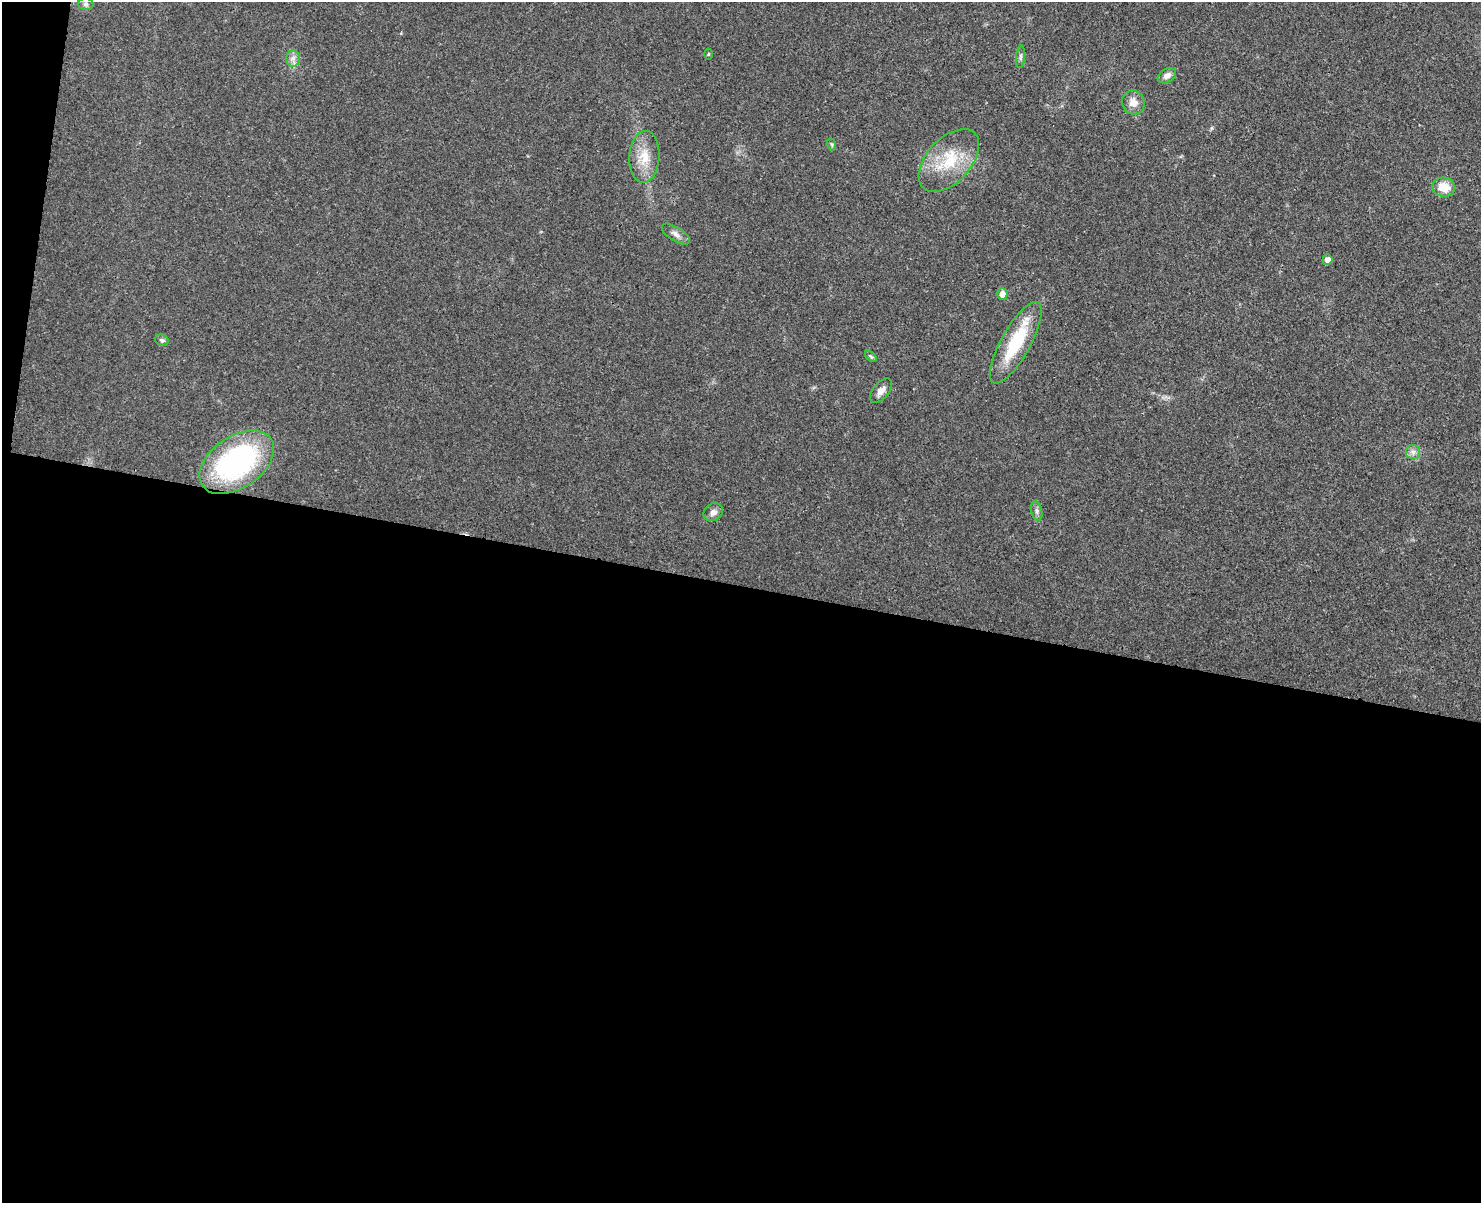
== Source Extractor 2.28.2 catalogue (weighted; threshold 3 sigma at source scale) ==
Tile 10 of 3 x 4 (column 1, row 4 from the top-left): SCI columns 170-1648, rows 17-1217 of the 4893 x 4832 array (HDU 1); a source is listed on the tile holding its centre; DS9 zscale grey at full resolution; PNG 1483 x 1205 px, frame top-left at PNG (2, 2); each listed source drawn as its Kron ellipse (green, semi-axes under 4 px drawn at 4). Shown black and unused: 52% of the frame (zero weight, under 3 of 4 exposures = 6% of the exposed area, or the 3 px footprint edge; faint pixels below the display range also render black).
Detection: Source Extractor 2.28.2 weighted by HDU 2 'WHT'; one run over the whole footprint, this tile lists its part. Background 0.0307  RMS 0.0048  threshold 0.0214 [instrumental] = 3 sigma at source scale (4.5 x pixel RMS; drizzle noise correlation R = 1.50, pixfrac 1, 0.05/0.05 arcsec/px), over >= 5 px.
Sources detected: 21; all 21 listed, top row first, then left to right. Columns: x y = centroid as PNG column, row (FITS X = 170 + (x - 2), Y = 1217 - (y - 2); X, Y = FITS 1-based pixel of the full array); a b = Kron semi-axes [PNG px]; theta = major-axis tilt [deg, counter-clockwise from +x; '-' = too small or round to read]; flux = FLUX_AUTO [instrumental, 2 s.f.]
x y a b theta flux
86 4 7 6 - 1.4
708 54 5 3 - 0.48
1020 57 11 4 85 1.1
293 58 8 7 - 2.1
1167 76 10 7 31 2.8
1133 102 12 11 - 4.5
831 144 6 4 -70 0.62
644 157 26 15 86 11
949 160 37 22 47 21
1444 187 11 9 -10 8.5
676 234 16 7 -32 2.7
1327 260 5 5 - 2.6
1002 294 6 5 - 3.4
162 340 7 5 -18 1.1
1016 343 46 14 61 27
871 356 7 4 -44 0.81
881 391 14 8 51 3.1
1413 452 7 7 - 1.8
237 462 42 25 34 93
1037 511 10 5 -77 1.4
713 512 10 8 33 2.5